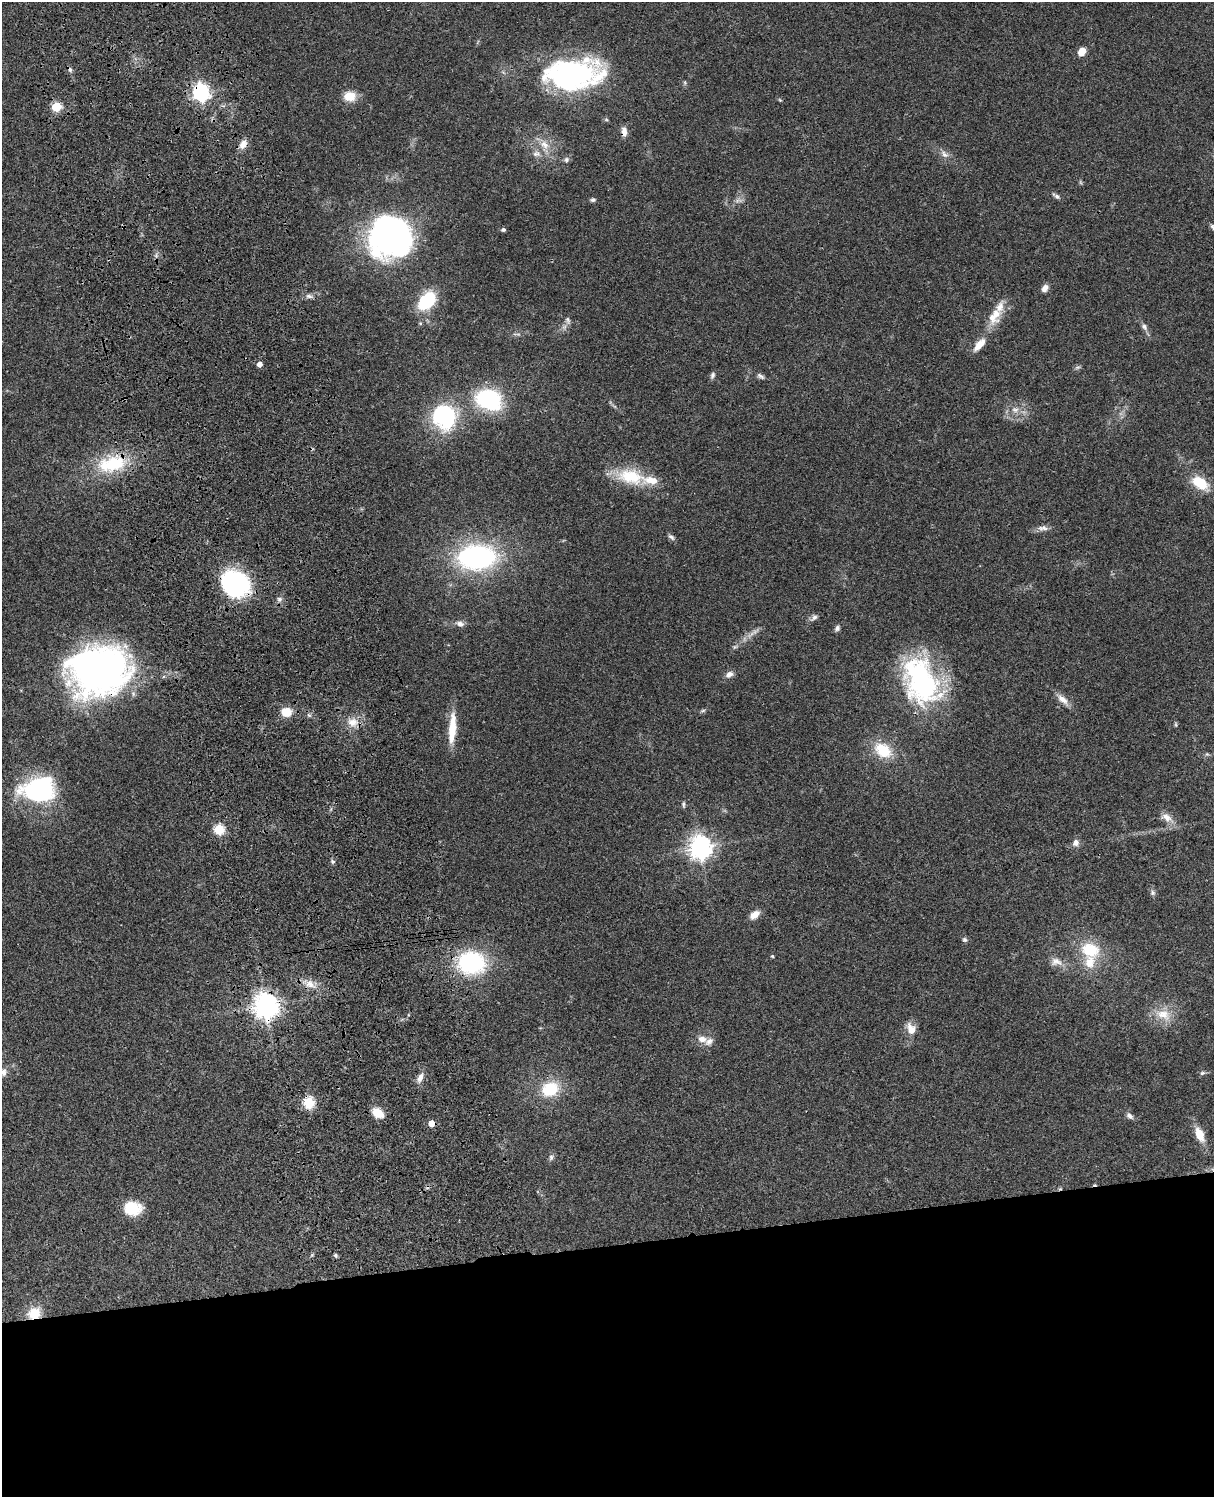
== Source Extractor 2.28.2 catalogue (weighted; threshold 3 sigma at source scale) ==
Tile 11 of 4 x 3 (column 3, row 3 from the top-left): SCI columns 2544-3755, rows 278-1772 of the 5084 x 4925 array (HDU 1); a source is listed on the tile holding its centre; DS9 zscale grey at full resolution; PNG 1216 x 1499 px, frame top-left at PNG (2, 2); no overlay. Shown black and unused: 17% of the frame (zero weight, under 3 of 4 exposures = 6% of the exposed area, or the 3 px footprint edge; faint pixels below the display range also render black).
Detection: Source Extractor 2.28.2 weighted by HDU 2 'WHT'; one run over the whole footprint, this tile lists its part. Background 0.0756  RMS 0.0058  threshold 0.0261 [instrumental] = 3 sigma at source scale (4.5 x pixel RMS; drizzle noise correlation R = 1.50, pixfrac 1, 0.05/0.05 arcsec/px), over >= 5 px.
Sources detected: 101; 1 too faint to see at this stretch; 4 inside a brighter object's white glare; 3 cosmic-ray / hot-pixel residue — not listed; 5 inside a brighter listed object's ellipse — not listed separately; the other 88 listed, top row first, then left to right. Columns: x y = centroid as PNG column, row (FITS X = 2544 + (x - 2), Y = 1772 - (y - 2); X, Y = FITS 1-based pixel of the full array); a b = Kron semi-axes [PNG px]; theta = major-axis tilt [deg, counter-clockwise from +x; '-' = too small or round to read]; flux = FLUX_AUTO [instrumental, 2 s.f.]
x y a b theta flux
1082 52 8 7 - 6.2
572 75 59 33 5 120
201 92 7 7 - 220
349 96 13 11 3 9.4
780 100 5 4 - 0.61
56 107 5 5 - 32
624 132 12 6 -87 3.9
243 144 12 8 61 4.5
544 144 14 10 -40 6.5
536 154 11 8 -2 3.5
945 154 12 8 -41 3.3
566 160 7 6 - 1.6
1056 196 12 5 -32 1.7
593 200 7 5 5 1.2
738 200 12 4 6 1.8
1213 227 10 6 -45 1.9
503 230 6 5 - 1.1
391 238 43 42 - 140
1045 288 9 7 54 3.1
309 296 10 6 -12 2.1
427 301 12 8 48 48
994 316 26 16 61 13
568 320 11 6 -73 1.9
1144 327 9 7 -51 2.1
979 344 19 8 46 7.3
259 364 5 5 - 3.3
1077 367 9 4 9 1.1
712 375 9 6 72 1.6
760 376 11 6 -33 1.8
489 399 24 18 -22 57
1015 410 11 7 -8 3.6
445 416 23 21 -53 62
110 465 39 24 1 30
631 476 39 21 -12 25
1200 483 21 12 -38 16
1043 528 15 7 2 3.1
671 537 10 5 -37 1.5
477 557 37 23 2 110
235 584 28 23 -35 76
279 599 7 7 - 1.8
814 618 13 6 36 2
460 624 11 7 -19 2.8
837 628 8 6 57 1.7
752 634 18 5 38 3.6
98 670 59 46 6 260
729 674 10 7 28 3
921 681 57 36 -69 100
1063 699 20 8 -45 4.9
703 711 8 4 9 1
286 712 11 9 -17 9.4
309 715 7 4 -33 1.1
353 722 16 13 -11 7.3
1176 724 8 4 -82 0.78
452 728 35 8 86 15
883 750 24 17 -34 18
1207 754 6 4 42 0.78
38 789 42 28 7 65
683 804 9 5 -88 1.2
1167 817 18 10 -36 5.2
219 829 5 5 - 44
1076 843 9 8 - 2.9
700 847 8 7 - 520
333 862 6 6 - 1.1
1152 893 7 7 - 1.5
754 915 12 7 39 5.3
964 940 6 6 - 1.3
1090 950 22 17 -19 22
772 956 4 4 - 0.59
471 962 23 20 -3 71
1056 962 18 11 -4 5.3
310 984 15 11 -24 6.3
266 1006 8 8 - 640
1163 1014 24 14 -24 11
911 1029 15 11 -66 6.2
702 1039 14 9 -11 4.7
3 1072 10 9 - 3.6
1202 1073 8 5 15 1.2
420 1078 15 7 68 3.7
550 1089 16 13 24 25
309 1103 6 6 - 52
378 1113 14 9 -35 8.5
1129 1116 10 6 -42 2.2
431 1123 5 5 - 8
1200 1134 15 8 -67 10
551 1157 8 6 76 1.5
132 1208 18 13 -8 18
335 1255 5 4 - 1
34 1314 11 9 34 14
Overlapping masked pixels (flux is a lower limit): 9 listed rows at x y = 201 92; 624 132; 235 584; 98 670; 471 962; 266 1006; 309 1103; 431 1123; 34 1314
Isophote crosses this tile's border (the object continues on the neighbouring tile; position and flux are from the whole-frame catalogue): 3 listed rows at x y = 1213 227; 3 1072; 1200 1134